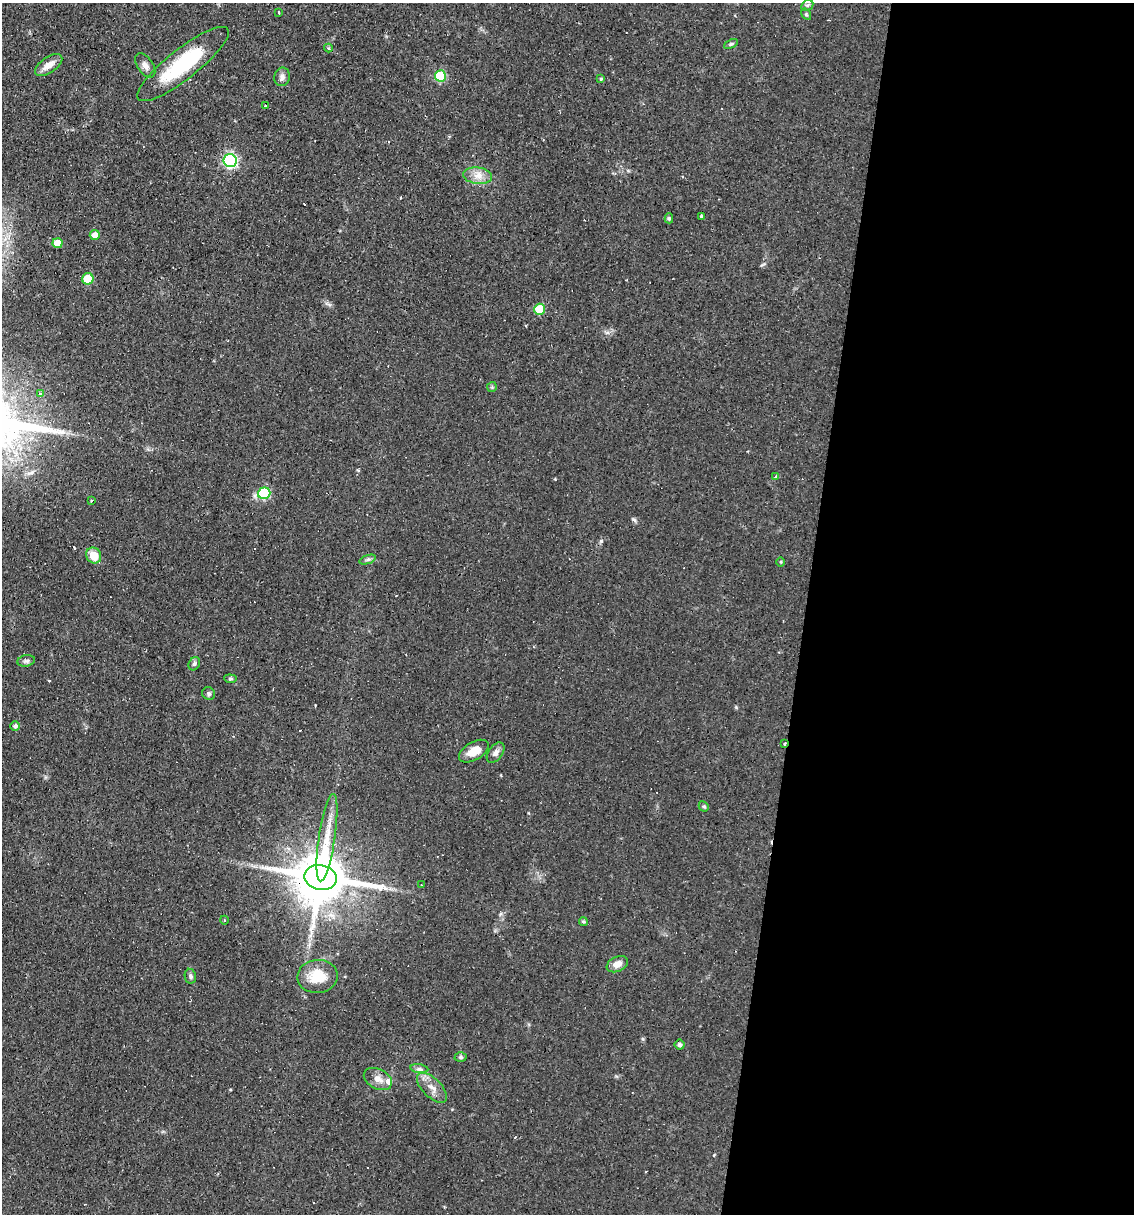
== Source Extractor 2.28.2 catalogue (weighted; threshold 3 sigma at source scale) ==
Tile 12 of 4 x 4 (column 4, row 3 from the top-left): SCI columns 3628-4759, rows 1213-2424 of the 4874 x 4848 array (HDU 1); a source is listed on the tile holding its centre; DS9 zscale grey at full resolution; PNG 1136 x 1216 px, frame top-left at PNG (2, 3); each listed source drawn as its Kron ellipse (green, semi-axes under 4 px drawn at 4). Shown black and unused: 29% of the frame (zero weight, under 2 of 3 exposures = <1% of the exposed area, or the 3 px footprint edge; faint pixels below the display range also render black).
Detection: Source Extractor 2.28.2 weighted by HDU 2 'WHT'; one run over the whole footprint, this tile lists its part. Background 0.0644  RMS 0.0052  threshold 0.0234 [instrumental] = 3 sigma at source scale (4.5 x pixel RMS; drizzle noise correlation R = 1.50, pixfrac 1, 0.05/0.05 arcsec/px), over >= 5 px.
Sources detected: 65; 14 cosmic-ray / hot-pixel residue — neither listed nor drawn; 1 inside a brighter listed object's ellipse — not listed separately; the other 50 listed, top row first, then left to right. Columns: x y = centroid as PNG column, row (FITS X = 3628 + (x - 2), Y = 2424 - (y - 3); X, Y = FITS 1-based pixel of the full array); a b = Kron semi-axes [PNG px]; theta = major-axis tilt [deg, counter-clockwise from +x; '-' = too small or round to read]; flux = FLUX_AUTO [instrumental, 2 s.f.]
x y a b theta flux
807 5 6 5 - 1
278 12 3 2 - 0.88
806 14 6 4 -56 0.68
731 44 7 4 26 0.85
328 48 4 4 - 0.78
183 64 57 15 38 37
49 65 16 7 35 5
145 65 14 7 -55 3
440 76 5 5 - 26
282 77 9 8 - 2.2
601 79 4 4 - 0.66
265 106 3 2 - 1.3
230 161 6 6 - 93
478 176 14 8 -8 4.7
701 217 3 3 - 5.9
669 218 5 4 - 0.82
95 235 5 5 - 4
58 243 5 5 - 8.3
88 279 5 5 - 18
540 309 5 5 - 19
492 387 5 5 - 0.73
41 394 3 3 - 8.2
776 476 4 3 - 3.7
264 493 6 5 - 37
91 501 3 2 - 0.92
94 556 8 7 - 8.8
368 559 9 4 19 1.1
781 562 5 3 - 0.55
26 661 9 5 9 1.4
194 664 7 5 60 1.1
230 679 6 4 -6 0.79
209 694 7 6 - 1.1
15 726 5 5 - 1.6
784 744 3 3 - 2.1
474 751 16 9 30 7
496 753 11 7 52 2.4
704 806 5 4 - 0.81
327 838 44 8 81 12
321 877 16 12 -11 3200
421 885 3 2 - 0.7
224 920 4 3 - 0.39
583 921 4 4 - 0.9
617 964 11 7 26 4
190 976 7 5 -79 1.2
317 976 20 16 4 13
680 1045 5 5 - 1.3
461 1057 6 4 -1 0.92
419 1069 9 4 -8 1.4
378 1079 15 10 -28 4.1
432 1088 19 9 -45 5.1
Overlapping masked pixels (flux is a lower limit): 3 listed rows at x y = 183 64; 784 744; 321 877
Unlisted compact peaks at least as high as the median listed source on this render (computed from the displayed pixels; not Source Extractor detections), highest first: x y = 633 519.